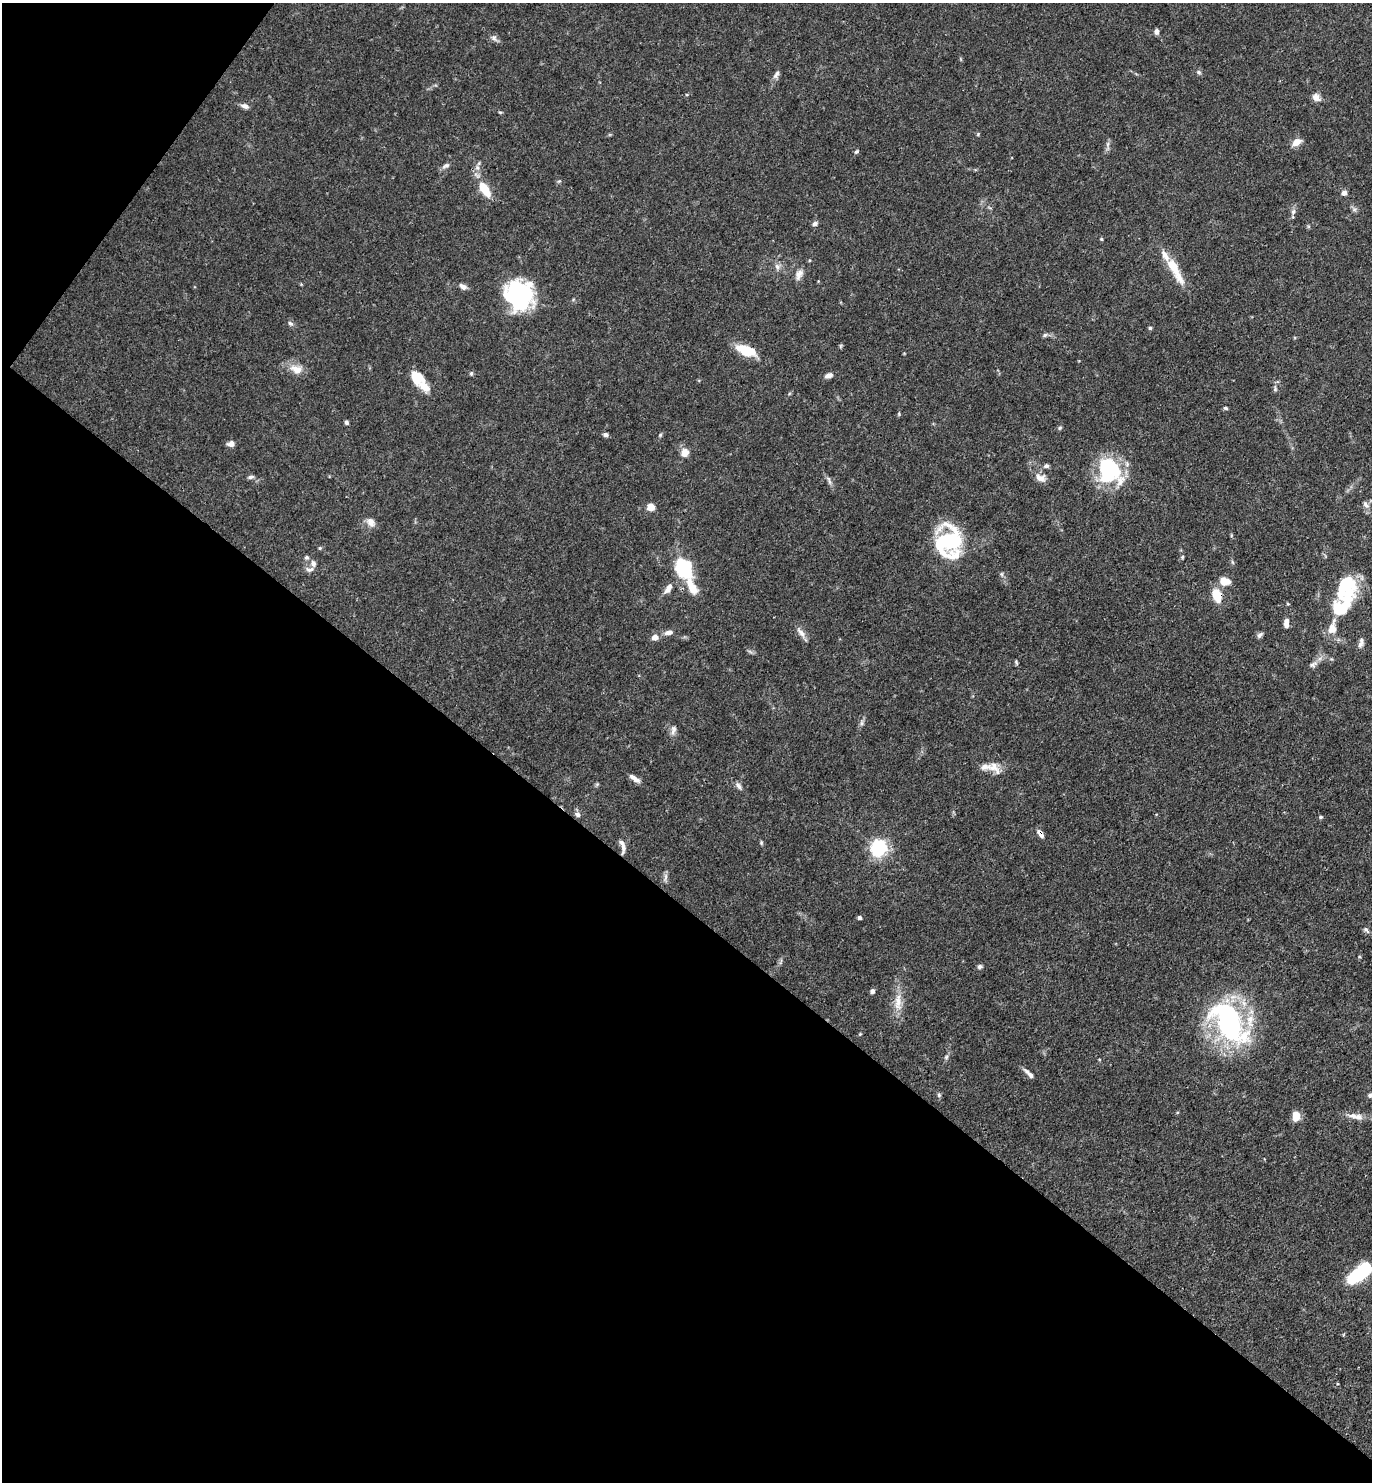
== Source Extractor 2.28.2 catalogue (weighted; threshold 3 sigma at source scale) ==
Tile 9 of 4 x 4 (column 1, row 3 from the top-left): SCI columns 151-1520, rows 1481-2960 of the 5923 x 5919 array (HDU 1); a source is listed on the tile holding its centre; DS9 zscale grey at full resolution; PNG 1374 x 1484 px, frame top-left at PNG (2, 3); no overlay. Shown black and unused: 41% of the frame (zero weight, under 3 of 4 exposures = <1% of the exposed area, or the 3 px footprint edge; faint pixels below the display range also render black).
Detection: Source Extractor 2.28.2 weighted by HDU 2 'WHT'; one run over the whole footprint, this tile lists its part. Background 0.112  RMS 0.0043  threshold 0.0194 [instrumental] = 3 sigma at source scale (4.5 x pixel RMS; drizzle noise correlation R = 1.50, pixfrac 1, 0.05/0.05 arcsec/px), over >= 5 px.
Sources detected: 107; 3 inside a brighter object's white glare — not listed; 8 inside a brighter listed object's ellipse — not listed separately; the other 96 listed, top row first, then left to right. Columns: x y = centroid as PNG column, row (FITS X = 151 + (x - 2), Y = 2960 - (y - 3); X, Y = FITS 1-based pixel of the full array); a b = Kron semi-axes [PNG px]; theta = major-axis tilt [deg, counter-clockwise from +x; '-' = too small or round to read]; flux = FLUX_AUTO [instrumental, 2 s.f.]
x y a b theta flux
1156 32 6 5 - 1.6
494 38 11 6 -38 1.5
1199 72 7 5 -17 0.94
776 74 14 5 59 1.7
1316 97 11 8 -43 2.5
245 106 10 6 -21 1.8
500 112 6 3 -17 0.47
1297 142 11 7 35 3.7
1108 144 7 4 71 1
856 152 6 4 55 0.71
446 166 12 6 23 1.4
477 167 6 4 -72 1
484 189 18 8 -58 10
1344 193 6 6 - 1.8
1293 212 8 6 60 1.3
815 224 7 5 21 1.4
1101 239 4 4 - 0.46
777 266 9 7 -49 1.8
1173 266 29 12 -63 8.9
799 274 15 8 64 2.7
463 286 10 6 -34 1.8
514 296 34 25 32 44
290 323 7 6 - 1.1
1150 328 4 4 - 0.68
1045 335 7 5 22 0.9
746 350 20 9 -21 14
296 369 17 11 -18 5
471 373 6 5 - 0.66
828 375 10 6 18 2
416 377 16 11 -74 8
1275 389 7 5 80 0.82
1225 408 5 4 - 0.73
899 414 6 3 -73 0.47
346 422 5 4 - 0.94
1060 428 5 4 - 0.63
605 434 6 5 - 1.3
660 435 6 4 46 0.6
231 444 8 6 7 2.1
684 453 7 7 - 5.2
1046 466 7 5 15 1.1
1109 470 28 22 -53 38
250 477 8 4 10 1
1040 478 14 9 -17 3.2
829 480 14 4 -71 1.3
1366 505 10 6 -55 1.7
650 507 5 5 - 12
371 522 12 8 -58 2.9
948 542 30 26 -87 43
320 548 5 4 - 0.51
306 557 5 5 - 0.85
1182 557 5 4 - 0.51
1232 562 6 4 -70 0.61
684 568 21 15 -64 31
309 569 12 7 4 1.7
1002 574 6 4 -71 0.68
1225 581 12 8 -9 5.1
668 588 14 7 58 3
1344 588 32 25 80 25
1217 595 14 9 -72 8.2
1288 604 5 3 - 0.39
1286 625 6 6 - 1.5
1332 628 20 10 76 5.5
668 632 10 6 7 2.2
801 632 17 7 -50 2.5
1259 635 9 5 47 1.1
655 637 8 7 - 2.7
1361 644 10 7 57 1.7
1016 662 8 4 -72 0.62
1313 664 12 7 24 1.8
862 723 9 4 82 1.1
673 730 13 6 77 1.8
994 767 21 12 -44 5.1
634 778 14 5 -33 2.7
739 786 11 6 -54 1.6
578 814 7 6 - 1.4
1321 817 6 4 21 0.58
1040 833 11 5 -55 2.3
761 843 6 5 - 0.62
623 847 18 6 -79 2.6
879 848 6 6 - 150
665 878 11 4 81 1.3
859 917 4 4 - 1.1
1366 930 10 5 -45 1.1
980 967 6 5 - 1
872 991 6 5 - 1.2
898 1002 26 9 89 6.6
1250 1021 23 10 90 8.1
1229 1022 35 19 -58 110
860 1034 4 4 - 0.38
946 1057 7 5 48 0.83
1029 1074 15 5 -44 2
939 1095 6 5 - 0.74
1371 1095 8 5 15 1.4
1296 1116 10 8 84 4.8
1358 1117 13 8 0 2.8
1359 1273 23 10 40 34
Overlapping masked pixels (flux is a lower limit): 3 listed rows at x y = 1217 595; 1040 833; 623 847
Isophote crosses this tile's border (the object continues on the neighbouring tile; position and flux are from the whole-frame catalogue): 1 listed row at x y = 1371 1095